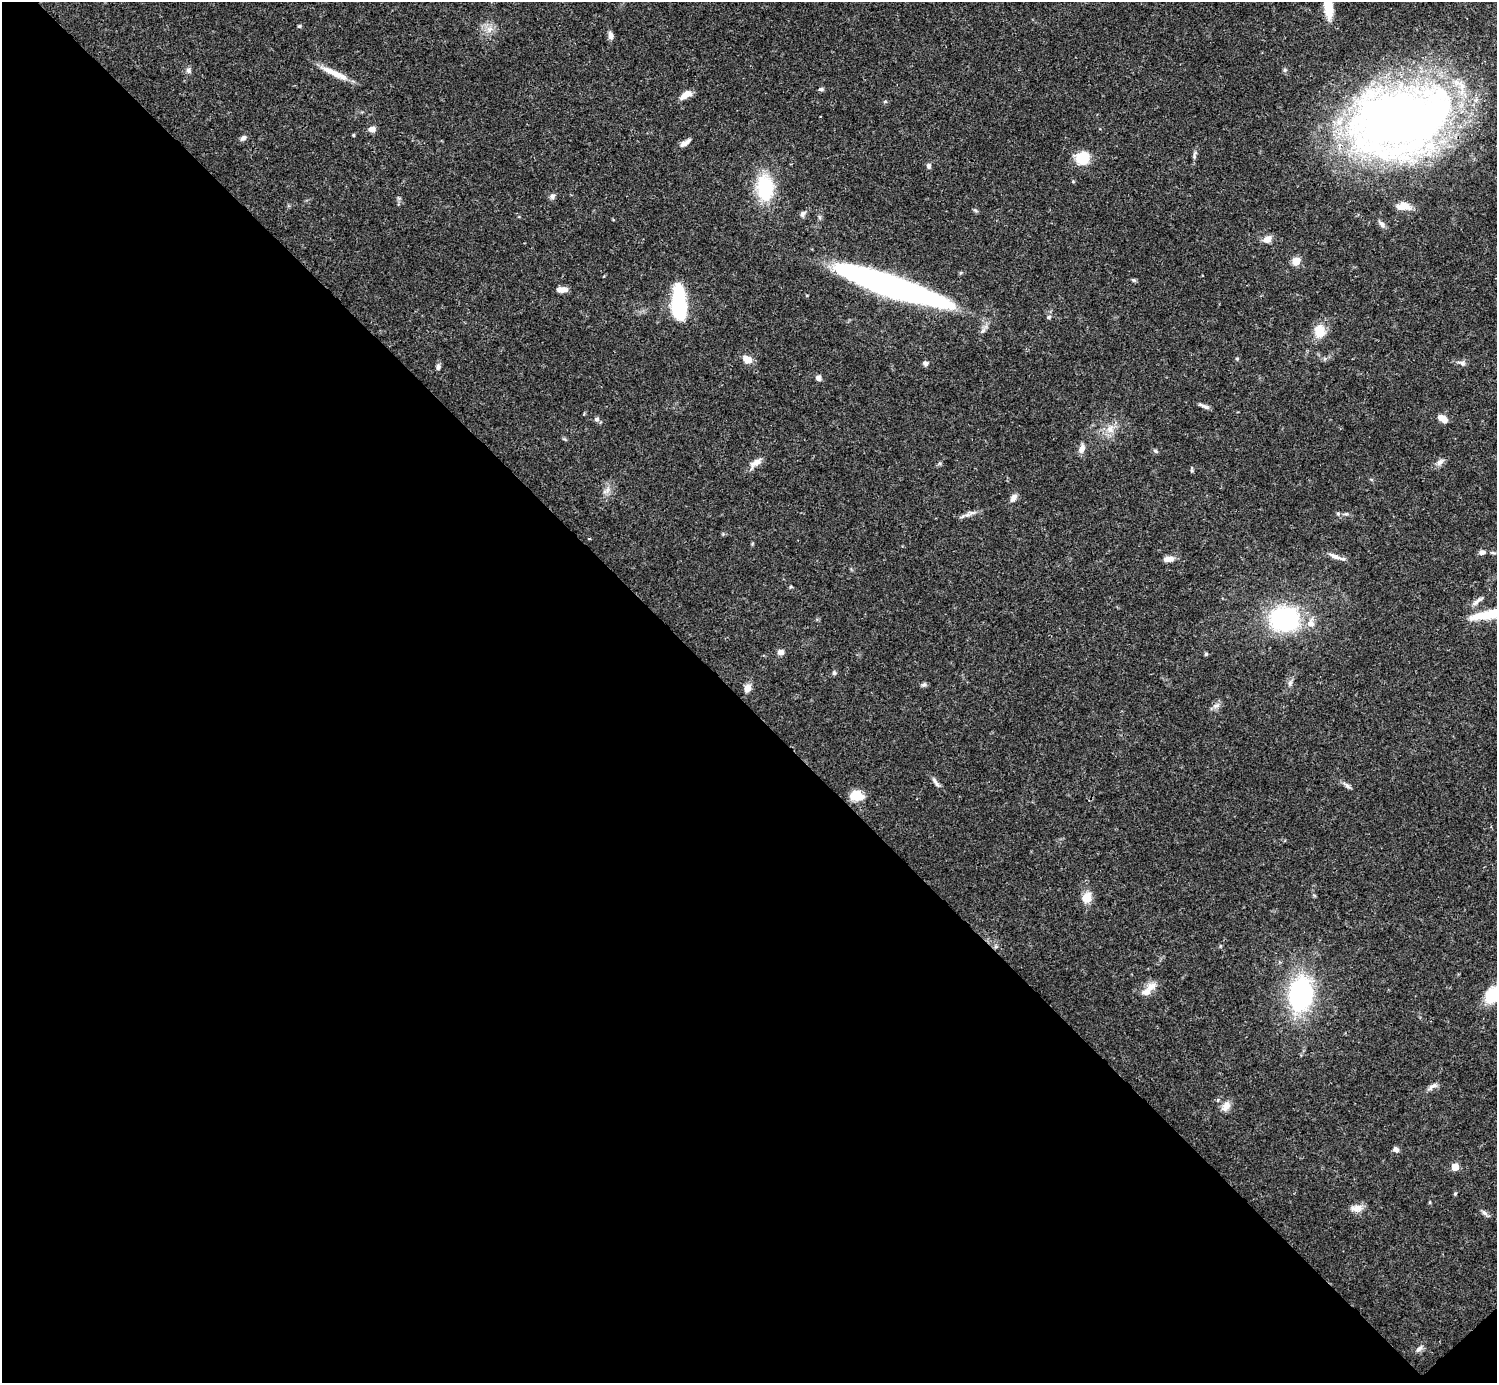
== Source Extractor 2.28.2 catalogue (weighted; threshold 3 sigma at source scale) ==
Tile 14 of 4 x 4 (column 2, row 4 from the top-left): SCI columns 1496-2990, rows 159-1539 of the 5982 x 5981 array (HDU 1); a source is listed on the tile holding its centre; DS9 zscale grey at full resolution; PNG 1499 x 1385 px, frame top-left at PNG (2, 2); no overlay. Shown black and unused: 49% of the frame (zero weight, under 3 of 4 exposures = <1% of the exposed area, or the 3 px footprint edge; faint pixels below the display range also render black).
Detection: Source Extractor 2.28.2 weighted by HDU 2 'WHT'; one run over the whole footprint, this tile lists its part. Background 0.0408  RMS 0.0027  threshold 0.012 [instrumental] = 3 sigma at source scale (4.5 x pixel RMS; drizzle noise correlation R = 1.50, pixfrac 1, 0.05/0.05 arcsec/px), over >= 5 px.
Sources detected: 84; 1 inside a brighter object's white glare — not listed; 3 inside a brighter listed object's ellipse — not listed separately; the other 80 listed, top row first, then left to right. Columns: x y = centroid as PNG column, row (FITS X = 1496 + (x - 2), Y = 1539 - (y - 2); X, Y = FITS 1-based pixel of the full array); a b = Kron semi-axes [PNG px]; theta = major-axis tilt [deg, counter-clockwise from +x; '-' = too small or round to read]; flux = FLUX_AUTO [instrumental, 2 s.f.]
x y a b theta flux
1328 6 29 9 -82 6.6
299 26 5 4 - 0.39
490 29 9 7 48 1.6
610 36 11 6 -78 1.2
188 70 8 7 - 0.87
1285 70 6 5 - 0.46
334 73 36 7 -25 4.2
821 89 7 5 13 0.47
686 95 15 7 32 2.4
1400 120 79 52 14 290
372 129 7 6 - 1.5
353 135 4 4 - 0.27
243 138 9 6 40 0.87
685 143 15 6 33 1.5
1195 155 13 5 82 0.79
1082 158 13 12 - 7.7
929 166 7 6 - 0.67
765 188 31 20 -85 15
552 196 8 6 71 0.78
1403 206 15 9 -2 2.8
975 210 7 4 -19 0.39
803 214 9 6 59 0.82
820 218 6 4 -72 0.41
1382 224 9 6 -57 0.89
1267 239 10 7 30 2.1
1296 261 5 5 - 8.1
889 286 95 17 -19 110
561 289 11 5 -1 2.3
679 304 29 11 -87 28
1049 317 6 4 17 0.49
1319 331 15 12 83 4.9
747 359 11 8 -30 2.6
1237 359 5 4 - 0.31
925 363 6 5 - 0.83
1462 363 11 7 -20 1
438 367 6 6 - 0.8
818 378 7 6 - 0.9
1205 407 13 5 -22 0.86
1441 418 11 7 -16 1.9
597 419 7 6 - 0.72
1110 429 13 10 89 2.6
1082 449 10 7 65 1.7
1155 451 7 5 -28 0.5
756 462 17 8 32 2.1
1440 462 13 7 40 1.2
1192 470 6 4 72 0.35
607 490 7 4 71 0.79
1013 498 12 7 56 1.3
1346 514 8 4 0 0.5
962 516 7 4 44 0.58
1482 552 9 6 8 1.1
1335 557 20 6 -18 1.7
1169 559 12 6 6 1.9
1475 603 13 6 42 1.2
1496 613 57 9 13 12
1284 619 25 20 0 37
1311 623 12 10 87 2.3
781 652 7 6 - 1.2
1206 654 5 4 - 0.42
834 673 6 5 - 0.49
1290 683 8 6 78 0.76
924 684 8 5 16 0.56
747 688 10 8 75 1.8
1216 706 11 6 18 1
936 782 18 4 -53 1
1347 785 12 5 -38 0.84
856 795 12 8 -9 7
1087 897 13 11 52 3
1151 986 15 11 33 2.3
1301 994 27 18 83 44
1492 995 13 10 53 11
1432 1086 16 5 37 1.1
1218 1100 5 3 - 0.29
1226 1106 12 9 62 2.2
1396 1150 7 6 - 1.1
1455 1167 5 5 - 5.9
1455 1194 5 4 - 0.3
1357 1208 17 9 6 2.1
1484 1213 9 5 -28 0.79
1419 1349 12 5 46 0.97
Overlapping masked pixels (flux is a lower limit): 2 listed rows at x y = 1328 6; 1400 120
Isophote crosses this tile's border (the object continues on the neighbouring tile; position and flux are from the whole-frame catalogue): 3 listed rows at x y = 1328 6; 1496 613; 1492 995